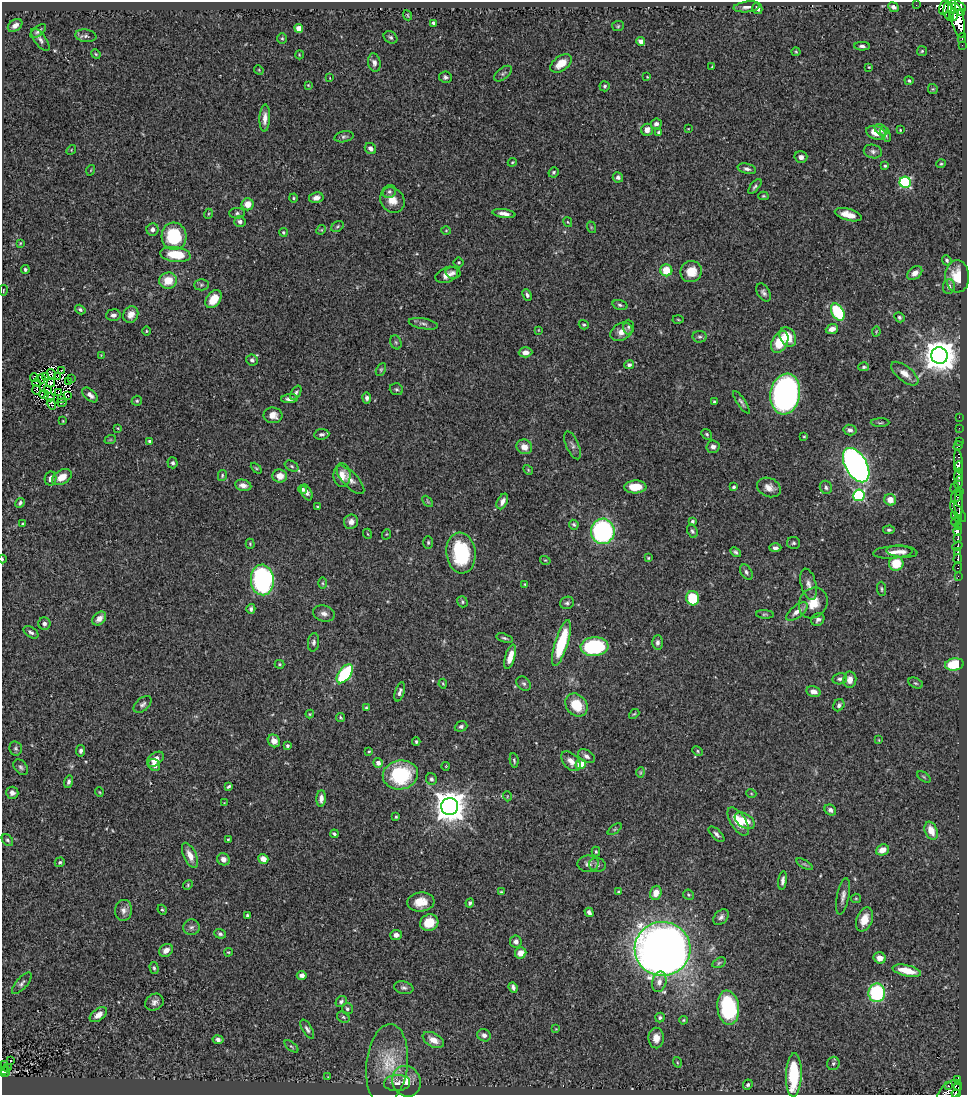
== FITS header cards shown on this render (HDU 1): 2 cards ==
NAXIS1  =                  965
NAXIS2  =                 1093

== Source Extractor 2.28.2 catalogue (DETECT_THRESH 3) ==
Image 965 x 1093 px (HDU 1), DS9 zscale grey, 1 PNG px = 1 image px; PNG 969 x 1097 px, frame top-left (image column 1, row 1093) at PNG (2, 2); each listed source drawn as its Kron ellipse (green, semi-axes under 4 px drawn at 4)
Background 0.704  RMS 0.027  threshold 0.0796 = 3 sigma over >= 5 px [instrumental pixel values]
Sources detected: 400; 2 with non-positive FLUX_AUTO (blend fragments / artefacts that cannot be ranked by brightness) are neither listed nor drawn; the other 398 listed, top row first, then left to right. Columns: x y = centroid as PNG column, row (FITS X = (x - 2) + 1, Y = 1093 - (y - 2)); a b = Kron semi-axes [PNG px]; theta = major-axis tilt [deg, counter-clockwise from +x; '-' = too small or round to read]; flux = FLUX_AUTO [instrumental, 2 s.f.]
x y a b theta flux
916 5 3 2 - 1.5
958 6 9 4 -24 410
747 7 13 5 6 9.2
893 7 6 4 -23 7.1
944 7 7 5 77 240
950 8 11 6 77 530
757 9 5 4 - 7.4
962 13 4 3 - 27
407 15 5 3 - 1.8
953 15 5 2 - 220
949 16 5 2 - 140
958 20 18 6 -79 1100
433 23 3 3 - 4
15 25 8 5 36 9.3
618 26 6 5 - 2.7
299 28 4 4 - 22
38 31 9 4 40 5.7
86 36 10 6 -7 5
391 37 7 5 -34 4
282 38 5 5 - 2.5
962 38 5 3 - 29
40 40 13 6 -53 6.7
641 41 4 4 - 15
962 45 2 2 - 1.4
862 46 8 4 -1 5.2
922 51 5 5 - 2.5
796 52 4 4 - 1.8
96 54 5 4 - 2.1
299 55 4 3 - 1.4
374 63 9 6 -79 7.2
561 63 12 7 37 25
712 67 4 3 - 1.9
869 67 3 2 - 1.4
259 70 5 4 - 1.6
503 74 10 5 38 4.3
445 77 6 5 - 4.9
647 77 3 2 - 1.2
330 78 4 2 - 0.92
909 81 4 4 - 3.5
308 85 4 4 - 1.7
605 86 5 5 - 3.3
933 89 5 5 - 2.5
265 118 13 5 88 12
656 124 5 5 - 6
688 129 3 2 - 1
647 130 6 5 - 12
881 130 7 5 -38 6.5
900 130 4 3 - 1.4
659 132 3 3 - 4.5
876 133 10 6 -17 22
886 134 8 4 -69 4.4
344 137 10 5 13 4.5
370 149 6 5 - 6.6
71 150 5 4 - 1.8
873 151 9 7 -14 6
801 157 6 6 - 7.8
512 162 4 4 - 1.9
941 164 5 4 - 2.2
885 166 4 3 - 2.3
747 169 9 5 -15 6.1
91 170 5 3 - 1.4
553 172 5 4 - 3.1
618 177 5 5 - 5.3
905 182 6 5 - 200
755 186 9 4 50 4.2
389 192 7 6 - 4.7
763 196 5 4 - 2.2
293 198 4 4 - 2
316 198 7 5 12 11
392 200 13 11 -53 22
248 204 6 6 - 19
237 213 8 5 1 4.1
208 214 5 3 - 1.6
504 214 11 4 -9 9.6
848 215 14 6 -15 24
240 222 5 5 - 5.6
568 222 5 3 - 1.7
337 226 7 5 35 3
591 227 6 3 -72 2
152 230 6 6 - 7
321 230 5 4 - 1.8
446 231 5 3 - 1.7
283 232 4 4 - 3.2
174 236 14 12 -85 99
20 243 4 3 - 1.6
175 254 15 7 -7 52
947 260 5 4 - 3.4
459 262 5 5 - 2.9
25 270 4 4 - 3.6
666 270 6 6 - 37
691 272 11 10 - 27
453 273 7 5 -16 5.3
915 273 8 5 38 11
447 275 12 7 23 12
957 276 16 12 -87 39
168 281 9 8 - 32
201 285 7 5 1 3.8
949 286 7 6 - 6.8
3 290 5 2 - 1.3
763 292 10 6 -59 5.8
527 295 6 4 -66 4.4
214 299 10 7 54 35
620 305 7 4 -16 3.7
80 310 6 4 -34 3.6
838 312 9 5 -60 120
131 314 8 7 - 16
113 315 7 6 - 6.9
899 317 5 4 - 3.4
678 320 5 3 - 1.6
423 324 15 5 -10 6.6
584 325 5 4 - 2.6
628 327 7 5 -90 3.7
832 329 6 4 22 10
538 330 4 2 - 1
146 331 5 3 - 1.7
621 332 11 8 29 14
876 332 5 3 - 1.6
700 337 7 6 - 4.2
788 337 10 7 -61 32
396 342 7 5 -68 3.4
780 342 12 7 63 50
525 352 7 5 2 11
101 355 4 4 - 1.5
939 355 8 8 - 4100
252 360 6 5 - 4.8
629 365 5 4 - 5.3
864 367 5 4 - 3.2
381 370 7 4 63 2.7
61 371 3 2 - 1
52 374 5 2 - 1.7
905 374 16 7 -39 17
58 376 4 2 - 0.2
46 377 4 3 - 2.3
34 378 4 2 - 2
71 378 3 2 - 1.6
41 379 5 2 - 1.9
68 382 3 2 - 3
37 383 4 2 - 0.64
51 383 4 3 - 3.9
396 389 7 6 - 3.5
37 390 5 2 - 2.1
47 390 3 2 - 2.4
59 393 3 2 - 0.45
296 393 8 4 58 4.5
44 394 5 2 - 0.54
785 394 20 15 81 680
68 395 3 2 - 1.4
90 395 9 5 -41 8.3
50 397 5 2 - 1
61 398 3 2 - 1.6
367 398 5 4 - 4.7
289 399 8 4 4 7.4
137 401 5 5 - 3
62 402 4 2 - 1.5
714 402 3 3 - 3.1
741 402 13 4 -56 4.5
51 404 6 3 -58 5.5
273 415 9 8 - 13
959 417 2 2 - 6.4
63 421 3 2 - 1.4
880 423 9 3 0 2.9
118 428 4 3 - 1.5
959 428 2 2 - 5.9
850 430 6 5 - 6.3
322 434 7 5 6 5.4
707 434 6 4 -41 3.1
804 436 3 2 - 1.7
110 440 6 3 18 1.7
149 441 3 3 - 3.3
959 441 4 2 - 9.2
572 445 15 6 -67 7.4
958 446 5 4 - 18
524 447 8 7 - 16
713 447 6 6 - 6.8
959 461 12 4 -83 350
173 463 5 5 - 3.8
856 465 19 10 -60 830
292 466 7 5 -28 3.6
958 466 5 4 - 390
256 468 6 4 -44 2.2
528 470 5 4 - 2.1
342 475 12 8 90 19
958 475 6 4 76 260
222 476 6 4 76 2.5
280 476 7 6 - 18
62 477 10 7 29 24
51 478 7 6 - 8.7
350 480 18 7 -46 12
959 482 6 3 77 150
243 485 8 5 -11 9.2
635 487 11 6 3 30
734 487 4 3 - 3.6
769 487 12 9 -23 15
826 487 7 6 - 4.5
955 488 5 3 - 26
303 489 4 4 - 4.8
959 491 3 3 - 26
307 492 8 5 -64 6
859 495 6 5 - 210
956 496 6 5 - 95
890 500 6 5 - 22
428 501 6 4 -46 2.2
502 501 8 5 64 9
20 503 5 4 - 3.8
959 503 14 4 89 53
317 507 4 2 - 1.7
958 512 12 4 -54 150
954 515 4 2 - 45
958 518 4 3 - 44
692 521 4 3 - 3.1
956 521 5 3 - 47
351 522 7 7 - 8.8
22 524 3 2 - 1.9
574 525 5 4 - 3.1
958 526 2 2 - 78
889 530 6 4 5 3.4
603 531 12 12 - 270
692 531 7 5 -63 4.2
957 531 4 4 - 230
368 534 5 3 - 1.6
387 534 5 3 - 1.4
958 538 4 3 - 88
428 542 6 5 - 3.3
793 543 7 6 - 3.8
250 544 5 4 - 2.1
957 546 5 4 - 260
775 548 6 4 0 5.2
958 551 3 3 - 130
736 552 6 4 -45 3.9
893 552 20 6 4 14
902 552 16 6 -5 11
461 553 20 14 -83 130
648 558 4 3 - 2
2 559 4 3 - 1.9
958 559 4 3 - 130
545 560 5 3 - 1.8
896 563 7 7 - 48
958 567 5 3 - 29
746 572 8 5 -59 4.9
958 576 2 2 - 12
262 580 15 11 -86 360
323 583 6 4 -89 2.1
525 584 4 3 - 1.7
809 584 16 7 -76 11
882 589 7 4 -88 2.6
693 598 7 6 - 73
462 602 6 5 - 2.9
567 603 7 6 - 4.6
813 603 16 14 58 32
251 609 5 4 - 5
797 612 13 6 37 12
324 614 11 8 -17 9.5
765 614 9 4 -3 2.9
99 618 8 5 46 11
818 619 7 6 - 5.9
44 623 6 6 - 6.3
31 632 8 5 -34 5.4
504 638 8 3 -16 3.5
314 642 9 5 83 5.2
657 642 7 5 88 5.8
561 643 24 6 73 99
594 647 14 9 3 170
510 657 12 5 74 22
279 664 5 4 - 2.6
954 664 9 6 8 65
345 674 11 6 53 160
840 679 7 5 9 5.2
850 680 8 6 83 12
915 683 7 5 -26 3.1
443 684 5 3 - 1.7
524 684 8 6 -43 4.3
400 692 10 4 72 6.1
814 692 7 5 -13 11
143 704 10 6 41 5.8
576 705 12 10 -49 51
839 705 6 5 - 4.8
366 708 4 3 - 2.3
310 714 4 4 - 1.8
634 714 6 3 42 2.2
341 718 4 3 - 2.3
461 726 6 5 - 4.3
879 740 4 2 - 1.2
274 741 7 5 -50 14
416 742 4 3 - 2.8
287 746 3 3 - 4.1
16 748 7 6 - 4
81 751 6 4 82 4.8
369 751 4 3 - 1.9
697 751 5 4 - 2.5
586 756 9 6 -31 6.5
155 759 9 6 36 20
514 760 7 4 -83 2.6
571 761 12 7 -47 12
378 763 5 4 - 8.9
581 764 5 5 - 30
154 765 6 5 - 9.6
446 766 4 2 - 1.2
21 767 9 6 -49 4.7
640 772 5 3 - 1.8
400 775 18 14 9 140
924 777 8 4 -36 2.4
431 779 6 5 - 4.7
69 782 6 4 76 4.4
229 786 4 3 - 4
99 792 5 3 - 1.5
12 793 6 6 - 7.4
751 793 5 3 - 1.5
507 796 5 3 - 1.5
321 798 8 4 87 9.4
224 803 3 3 - 1.1
450 807 8 8 - 3200
830 810 6 5 - 5.2
396 817 3 3 - 2.3
738 821 16 7 -57 31
745 821 11 7 -33 25
615 829 8 4 35 2.5
931 831 9 6 -67 25
334 834 4 3 - 3.8
716 834 10 4 -45 5.6
228 839 3 2 - 1.7
7 840 7 5 -50 3.6
882 850 7 5 21 18
596 852 5 4 - 2.2
190 855 13 6 -66 15
223 859 6 6 - 12
263 859 5 4 - 16
60 862 5 4 - 3.3
588 864 10 8 2 7.7
804 864 9 4 -30 3.2
597 865 8 7 - 4.9
783 880 9 4 82 6.3
188 885 5 4 - 2.2
501 892 4 3 - 2
618 892 4 3 - 2.8
656 893 7 5 72 21
688 895 5 5 - 2.6
843 896 18 6 79 10
856 898 5 4 - 2
421 902 13 9 5 27
470 903 4 4 - 3.3
123 910 10 8 83 9.2
162 910 5 4 - 2.3
589 912 5 4 - 6
247 915 3 3 - 2.7
721 917 9 6 45 6
864 919 12 8 69 25
429 923 9 8 - 34
191 927 8 7 - 6.5
220 934 6 4 -20 3.9
396 935 6 5 - 8.7
516 942 6 5 - 7.7
662 949 28 27 - 2700
166 950 7 6 - 12
228 952 4 3 - 1.7
521 953 6 5 - 17
880 958 6 5 - 13
719 963 7 4 31 3.1
154 968 6 4 -75 2.8
907 971 14 5 -13 35
302 975 5 4 - 8.1
659 982 10 7 76 11
22 983 13 5 48 6.1
513 987 5 3 - 4.6
404 988 10 6 -11 5.8
877 993 9 8 - 160
341 1001 6 5 - 4.7
154 1002 9 8 - 8.6
728 1008 17 11 -82 170
347 1009 5 5 - 4.1
98 1015 10 6 37 15
343 1017 6 5 - 3.3
660 1018 5 4 - 3.6
683 1020 4 3 - 2.1
307 1029 11 5 -59 5.9
556 1029 3 3 - 1.2
484 1035 7 6 - 7.6
656 1038 10 7 -88 17
218 1040 5 4 - 6.8
433 1040 11 7 -29 20
291 1046 8 3 -39 2.5
11 1060 3 3 - 5
677 1062 5 3 - 1.7
833 1063 7 6 - 4.6
5 1064 3 2 - 1.6
387 1064 40 20 83 78
7 1068 2 2 - 0.79
2 1070 3 2 - 17
5 1072 5 3 - 12
794 1075 22 8 88 110
328 1077 3 2 - 0.96
957 1079 3 3 - 21
406 1081 15 14 - 26
397 1083 13 8 3 11
748 1085 5 4 - 3.9
948 1086 3 3 - 49
958 1088 3 3 - 41
950 1091 14 8 39 310
956 1093 4 3 - 95
At the frame edge (FLAGS 8, measured only in part): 3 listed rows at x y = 2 559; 2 1070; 956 1093
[2 non-positive-flux detections neither listed nor drawn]